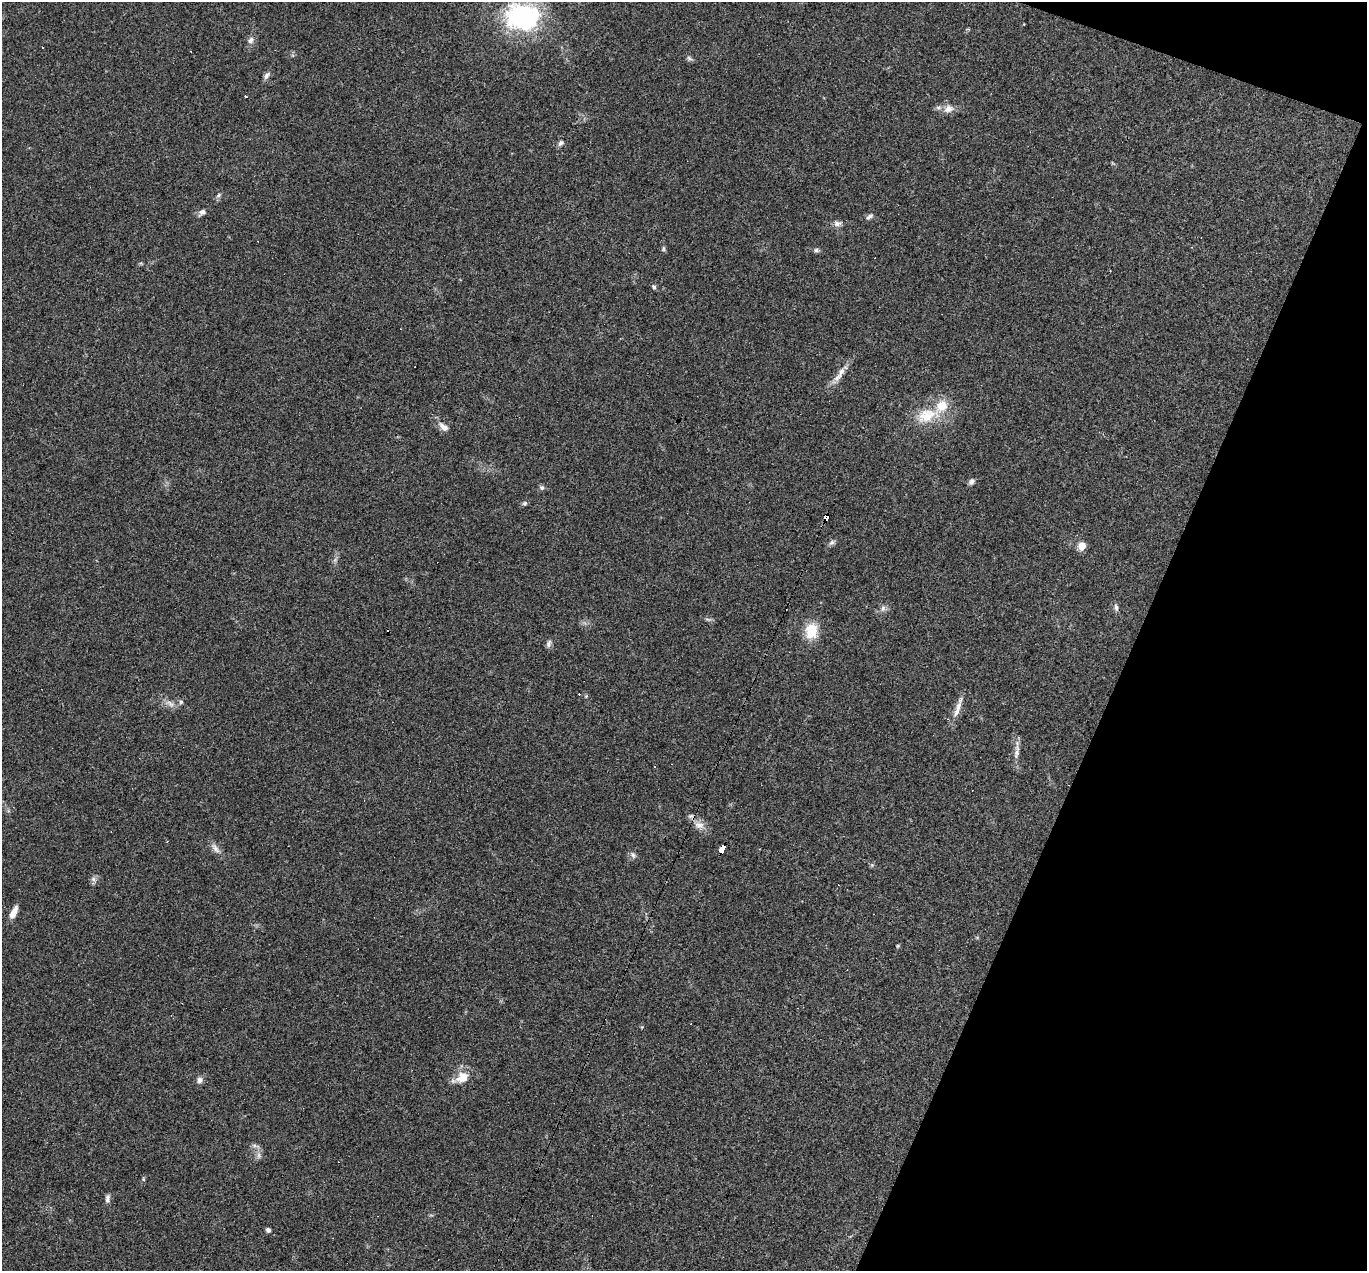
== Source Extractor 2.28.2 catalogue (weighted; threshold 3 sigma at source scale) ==
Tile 8 of 4 x 4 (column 4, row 2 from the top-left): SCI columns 4095-5459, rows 2804-4072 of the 5459 x 5474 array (HDU 1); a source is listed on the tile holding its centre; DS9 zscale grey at full resolution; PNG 1369 x 1273 px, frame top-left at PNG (2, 2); no overlay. Shown black and unused: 18% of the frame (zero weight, under 3 of 4 exposures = <1% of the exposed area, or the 3 px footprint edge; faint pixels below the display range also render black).
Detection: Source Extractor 2.28.2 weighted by HDU 2 'WHT'; one run over the whole footprint, this tile lists its part. Background 0.0574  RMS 0.0051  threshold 0.0231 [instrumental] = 3 sigma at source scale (4.5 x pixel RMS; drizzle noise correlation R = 1.50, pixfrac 1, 0.05/0.05 arcsec/px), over >= 5 px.
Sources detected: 52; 9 cosmic-ray / hot-pixel residue — not listed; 1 inside a brighter listed object's ellipse — not listed separately; the other 42 listed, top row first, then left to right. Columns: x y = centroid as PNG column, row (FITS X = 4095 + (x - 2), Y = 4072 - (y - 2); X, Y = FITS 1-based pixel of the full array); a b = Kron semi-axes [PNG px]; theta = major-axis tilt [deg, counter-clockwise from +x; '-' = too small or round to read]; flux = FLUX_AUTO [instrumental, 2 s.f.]
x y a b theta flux
522 17 43 33 -1 67
251 40 9 7 72 2.1
689 58 8 5 -31 1.2
267 75 11 6 55 1.9
948 109 12 10 16 4.2
561 143 8 6 40 1.6
219 195 7 5 38 1.1
202 212 8 7 - 1.9
869 217 11 5 37 1.4
837 223 11 7 -6 2
663 249 8 4 90 0.87
816 250 6 5 - 1.2
654 287 6 5 - 1.1
841 373 20 7 65 4.5
927 415 33 18 16 16
444 427 15 7 -40 3.5
971 482 8 6 55 1.7
542 488 7 6 - 1.2
525 503 7 6 - 1
827 517 6 4 71 170
832 543 9 5 37 1.4
1082 546 5 5 - 14
883 608 9 6 75 1.8
1116 608 10 5 -81 1.6
811 631 13 10 82 16
549 644 10 6 74 1.6
181 702 6 5 - 0.96
170 704 14 7 -36 3
957 709 27 6 70 4.8
1017 752 22 6 80 3.5
699 825 15 10 -12 4.3
167 842 3 3 - 0.78
215 848 17 7 -53 3
723 849 7 4 66 76
633 855 11 6 -61 1.5
93 879 7 6 - 1.6
13 913 14 6 63 5.2
462 1077 19 15 30 7.7
200 1080 8 7 - 2
259 1155 9 4 -82 1.5
107 1199 12 6 84 1.7
268 1230 5 4 - 1.5
Overlapping masked pixels (flux is a lower limit): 2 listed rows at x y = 827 517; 723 849